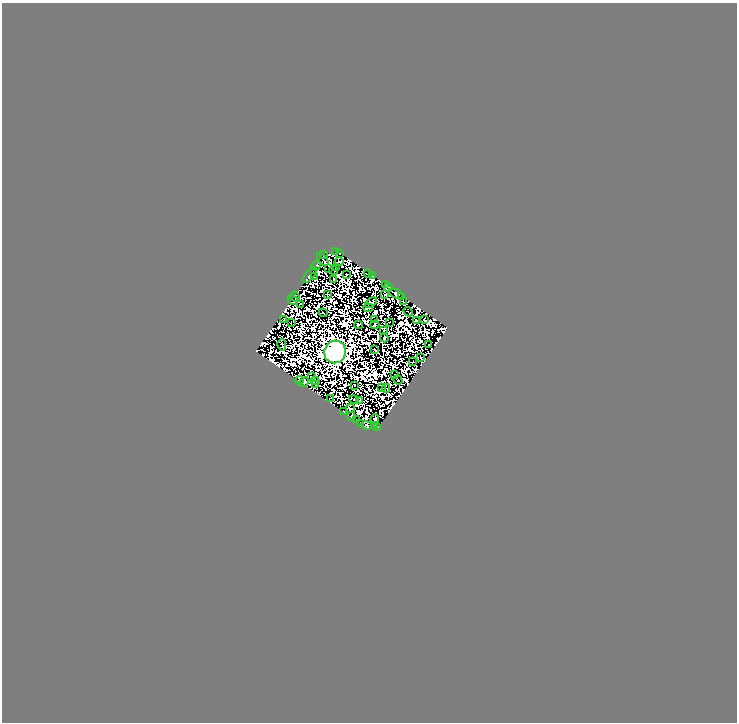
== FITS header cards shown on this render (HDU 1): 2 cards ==
NAXIS1  =                  735
NAXIS2  =                  720

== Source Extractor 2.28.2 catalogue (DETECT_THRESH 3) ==
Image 735 x 720 px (HDU 1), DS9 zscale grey, 1 PNG px = 1 image px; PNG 739 x 724 px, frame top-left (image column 1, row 720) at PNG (2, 3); each listed source drawn as its Kron ellipse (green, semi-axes under 4 px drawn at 4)
Background 0.0273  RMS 5.3e-06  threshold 1.60e-05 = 3 sigma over >= 5 px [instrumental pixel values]
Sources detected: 144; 77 with non-positive FLUX_AUTO (blend fragments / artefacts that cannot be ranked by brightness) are neither listed nor drawn; the other 67 listed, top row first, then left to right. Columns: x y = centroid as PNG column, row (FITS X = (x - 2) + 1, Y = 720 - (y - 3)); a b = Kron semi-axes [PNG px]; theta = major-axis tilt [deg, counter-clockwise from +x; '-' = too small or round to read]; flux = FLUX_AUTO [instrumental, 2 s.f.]
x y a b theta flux
336 251 4 2 - 0.49
340 253 3 2 - 0.5
323 255 3 2 - 0.72
323 259 7 2 -50 0.54
339 262 4 2 - 0.041
316 266 5 3 - 1
337 268 3 2 - 0.32
329 269 2 2 - 0.19
334 270 4 2 - 0.036
368 273 4 2 - 0.56
347 274 3 3 - 0.42
310 275 10 3 48 0.69
373 276 2 2 - 0.24
314 277 3 2 - 0.33
334 280 4 2 - 1.4
386 285 2 2 - 0.43
388 287 4 2 - 0.36
327 294 3 2 - 0.09
396 294 8 3 -28 1.5
385 295 2 2 - 0.23
402 296 3 2 - 0.27
295 297 5 3 - 0.7
293 300 5 2 - 0.29
404 302 4 3 - 0.029
371 303 7 4 33 0.25
300 304 2 2 - 0.34
368 308 5 2 - 0.34
408 312 5 2 - 0.34
323 313 4 2 - 0.24
284 319 3 2 - 0.39
374 320 3 2 - 0.21
424 320 4 2 - 0.26
417 321 4 2 - 0.2
389 322 2 2 - 0.15
291 323 2 2 - 0.08
358 325 4 3 - 0.57
375 325 4 3 - 0.16
383 331 3 2 - 0.49
384 338 4 2 - 0.42
282 345 6 2 -77 0.17
429 345 3 2 - 0.48
374 350 2 2 - 0.27
335 352 11 11 - 1800
421 358 3 2 - 0.41
413 362 2 2 - 0.34
395 375 2 2 - 0.1
311 377 2 2 - 0.22
299 380 4 2 - 0.064
398 380 5 2 - 0.38
315 381 4 2 - 0.38
304 382 5 3 - 0.07
316 384 3 2 - 0.15
354 385 2 2 - 0.0095
382 388 2 2 - 0.5
386 388 4 2 - 0.18
330 398 3 2 - 0.15
354 399 5 2 - 0.2
360 401 4 2 - 0.25
351 408 4 3 - 0.67
344 412 2 2 - 0.43
351 416 4 3 - 0.61
356 420 3 2 - 0.87
375 420 5 3 - 0.015
361 423 3 2 - 0.35
367 425 5 4 - 0.75
374 425 2 2 - 0.41
378 427 3 2 - 0.18
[77 non-positive-flux detections neither listed nor drawn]